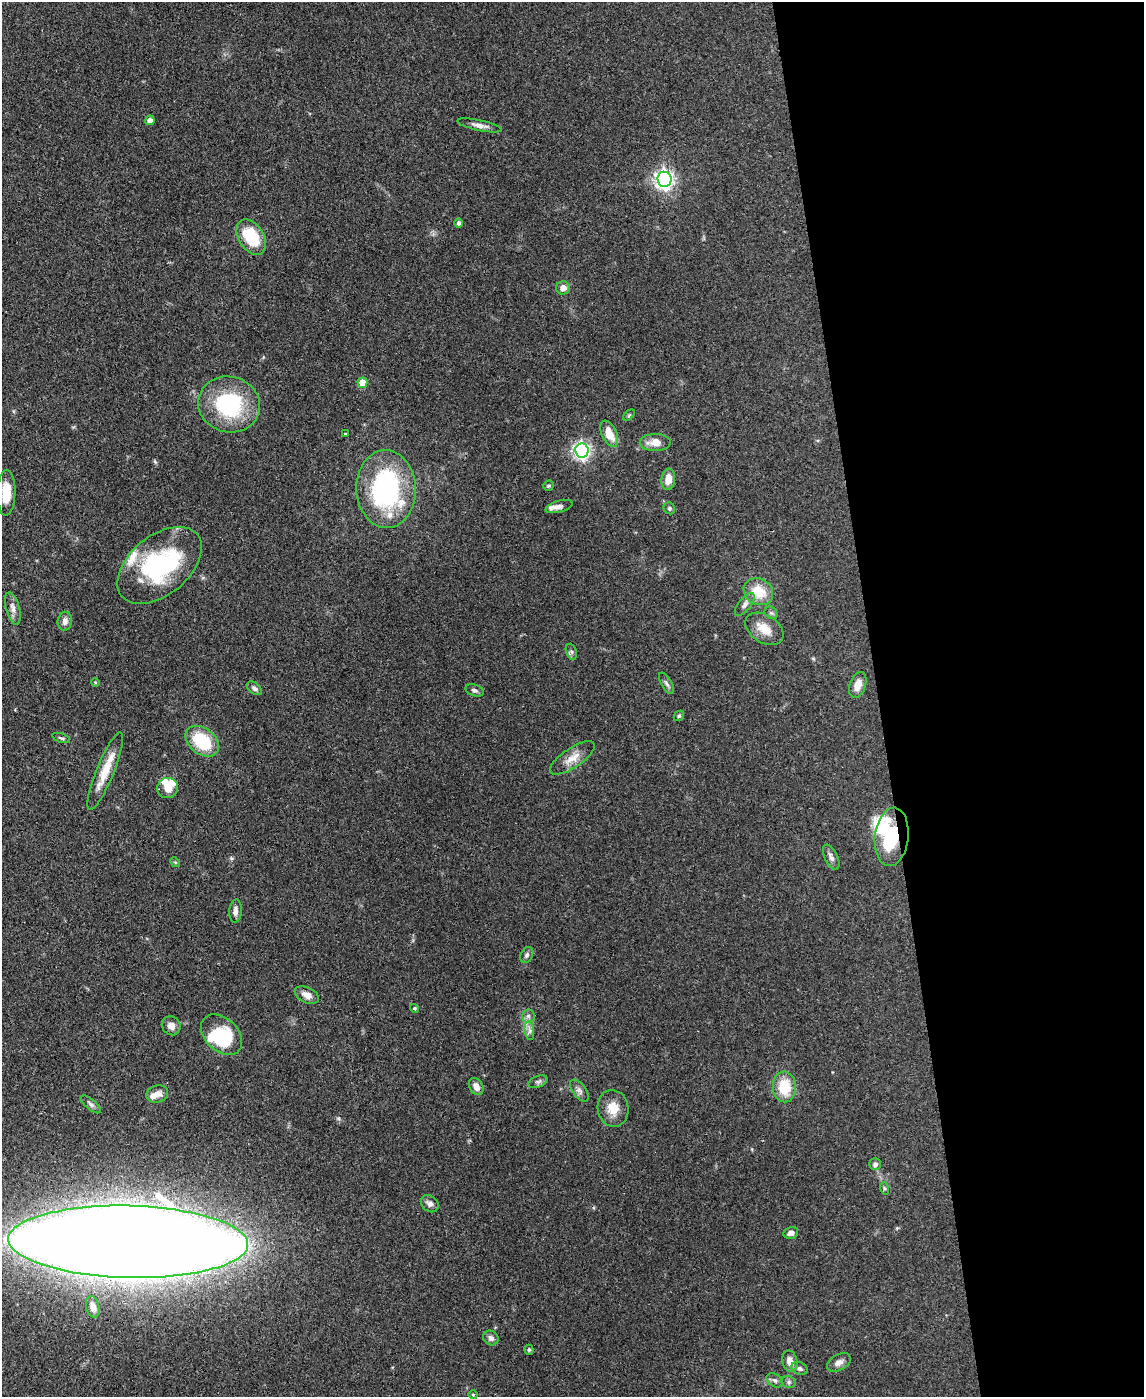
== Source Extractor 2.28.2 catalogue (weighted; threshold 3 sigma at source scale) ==
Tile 8 of 4 x 3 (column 4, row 2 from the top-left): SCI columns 3499-4640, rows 1597-2991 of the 4717 x 4694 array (HDU 1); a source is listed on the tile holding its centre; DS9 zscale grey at full resolution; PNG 1146 x 1399 px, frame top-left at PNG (2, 2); each listed source drawn as its Kron ellipse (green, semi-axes under 4 px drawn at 4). Shown black and unused: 23% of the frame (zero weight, under 3 of 4 exposures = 9% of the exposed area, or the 3 px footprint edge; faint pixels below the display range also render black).
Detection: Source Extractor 2.28.2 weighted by HDU 2 'WHT'; one run over the whole footprint, this tile lists its part. Background 0.081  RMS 0.0043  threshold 0.0196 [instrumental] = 3 sigma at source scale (4.5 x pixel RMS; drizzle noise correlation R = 1.50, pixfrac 1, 0.05/0.05 arcsec/px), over >= 5 px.
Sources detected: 80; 5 inside a brighter object's white glare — neither listed nor drawn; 5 inside a brighter listed object's ellipse — not listed separately; the other 70 listed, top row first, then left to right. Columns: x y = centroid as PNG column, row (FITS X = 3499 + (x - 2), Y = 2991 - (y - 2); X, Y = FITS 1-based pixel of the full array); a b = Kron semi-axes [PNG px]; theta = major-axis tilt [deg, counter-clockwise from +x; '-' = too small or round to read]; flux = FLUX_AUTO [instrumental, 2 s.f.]
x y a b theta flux
150 120 4 4 - 3.1
479 125 23 5 -12 2.6
664 179 7 7 - 180
458 223 4 4 - 0.84
251 237 19 12 -59 19
563 288 7 6 - 2.4
362 383 5 5 - 9.3
229 404 31 28 -14 38
629 415 7 4 45 0.58
345 434 3 3 - 0.69
609 434 14 7 -64 7.5
655 442 15 8 1 4.9
582 451 7 6 - 140
668 479 10 7 82 4.9
548 486 5 5 - 0.69
386 489 39 30 -87 65
6 493 23 9 88 9.2
559 506 14 6 15 2.2
669 508 6 5 - 0.82
159 565 49 29 39 58
758 592 15 13 -31 10
745 604 14 6 52 1.8
13 608 16 6 -74 2.6
771 613 7 5 -42 0.92
65 621 9 7 82 2.2
764 629 21 13 -33 6.7
571 652 8 5 -70 1
95 682 4 3 - 0.39
667 683 12 5 -60 1.3
858 685 13 8 71 4.2
254 688 9 5 -37 1.2
474 690 9 6 -20 1.3
679 716 6 4 45 0.62
61 738 9 4 -19 0.85
202 741 18 13 -38 21
572 758 26 9 34 5.5
105 771 42 9 68 9.7
168 788 10 10 - 4.5
892 837 29 17 83 27
831 857 14 6 -64 1.9
175 862 5 4 - 0.55
235 911 11 6 85 2
527 955 8 6 63 1.1
307 995 13 7 -26 3.5
415 1008 4 4 - 0.67
528 1016 6 6 - 1.2
171 1026 10 9 - 2.6
529 1031 9 4 -82 1.4
222 1035 24 16 -44 24
538 1082 10 5 21 1.2
476 1086 9 6 -58 2.8
784 1087 15 11 -88 13
579 1091 13 6 -52 1.8
157 1094 11 8 17 3.2
91 1104 12 5 -41 1.4
613 1108 18 15 -80 7.1
875 1164 6 5 - 1.5
884 1188 6 4 -72 0.64
430 1204 10 7 -41 1.9
791 1233 7 6 - 1.7
128 1242 120 36 -1 2600
93 1307 11 6 -76 3.2
491 1338 8 7 - 1.8
529 1350 5 4 - 0.77
790 1361 11 7 -78 3.5
839 1362 13 8 29 2.4
800 1368 8 6 -21 1.3
775 1380 9 6 -38 1.4
789 1382 7 6 - 1
473 1395 4 4 - 0.46
Overlapping masked pixels (flux is a lower limit): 3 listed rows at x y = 159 565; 892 837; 128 1242
Isophote crosses this tile's border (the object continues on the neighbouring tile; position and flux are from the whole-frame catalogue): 1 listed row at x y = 128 1242